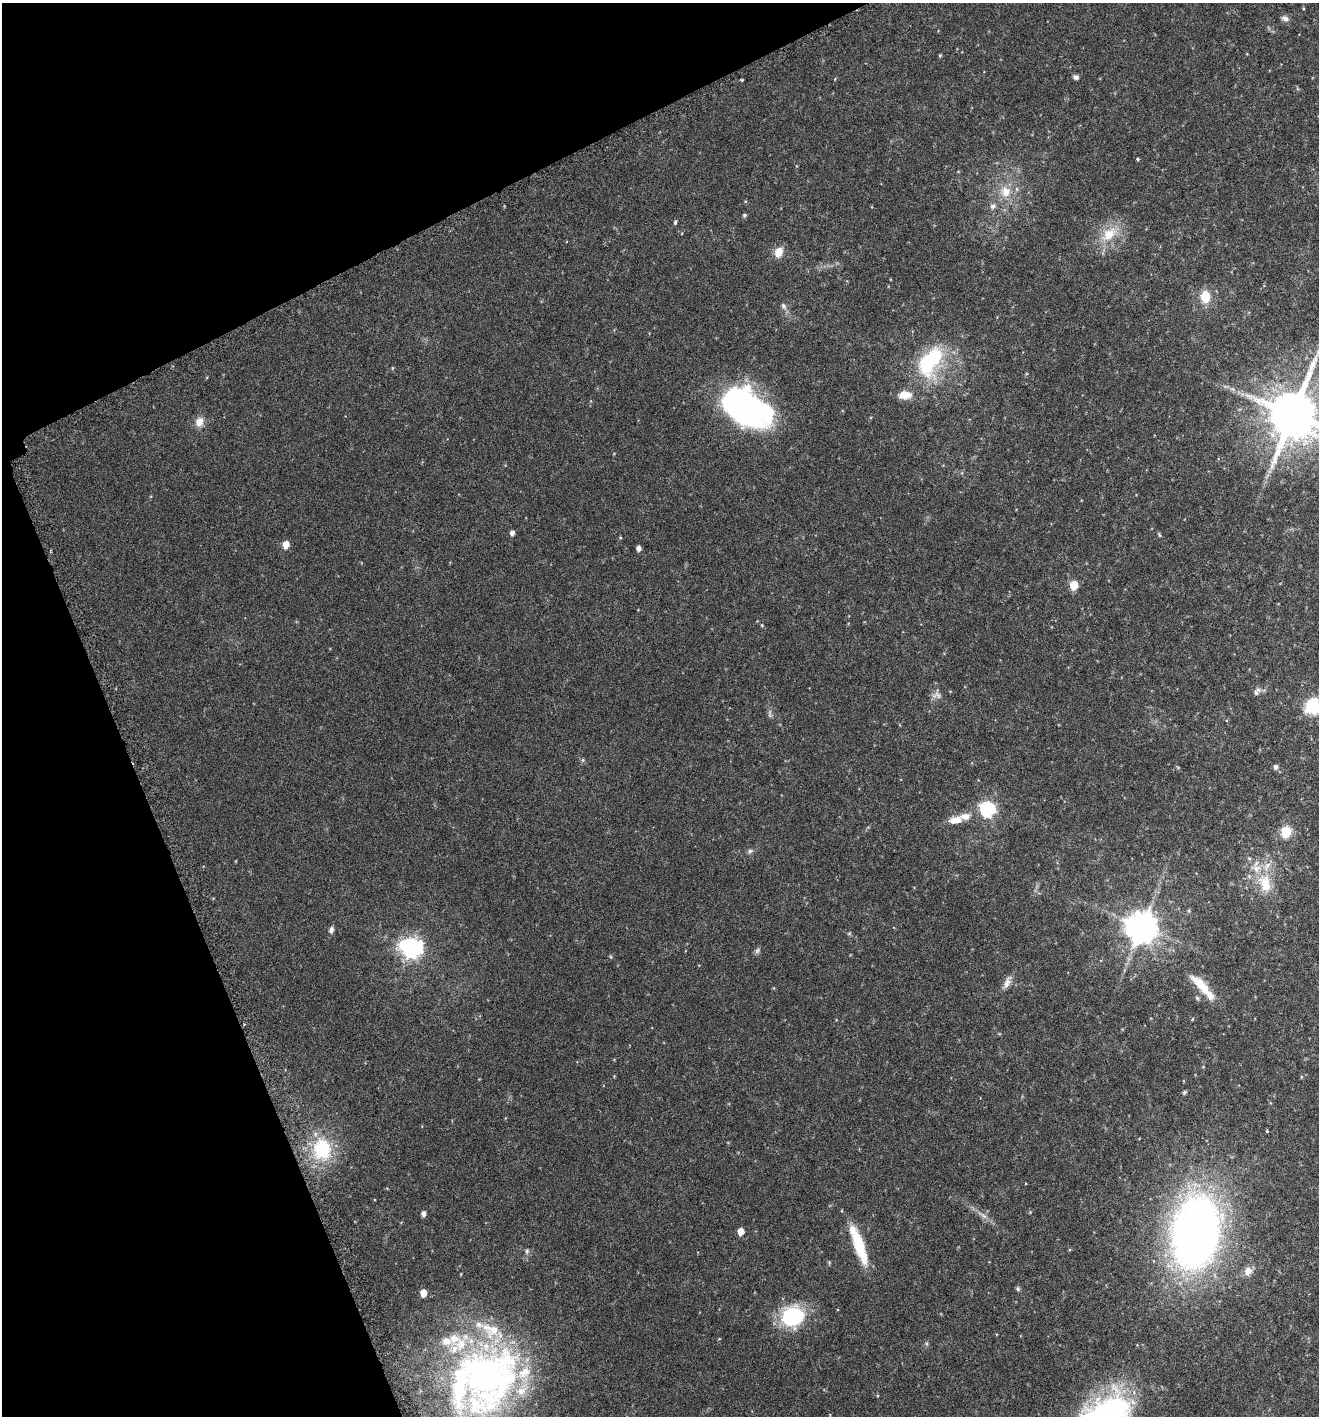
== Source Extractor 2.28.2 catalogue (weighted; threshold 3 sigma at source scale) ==
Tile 5 of 4 x 4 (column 1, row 2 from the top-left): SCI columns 200-1516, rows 2867-4280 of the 5596 x 5729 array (HDU 1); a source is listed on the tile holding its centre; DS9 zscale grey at full resolution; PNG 1321 x 1418 px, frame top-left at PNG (2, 3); no overlay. Shown black and unused: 21% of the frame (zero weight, under 3 of 6 exposures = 3% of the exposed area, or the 3 px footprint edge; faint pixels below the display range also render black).
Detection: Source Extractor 2.28.2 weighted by HDU 2 'WHT'; one run over the whole footprint, this tile lists its part. Background 0.0408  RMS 0.0042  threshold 0.017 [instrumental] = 3 sigma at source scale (4.09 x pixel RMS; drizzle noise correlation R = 1.36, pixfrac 0.8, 0.0396/0.0396 arcsec/px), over >= 5 px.
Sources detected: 74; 1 too faint to see at this stretch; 1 inside a brighter object's white glare — not listed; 15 inside a brighter listed object's ellipse — not listed separately; the other 57 listed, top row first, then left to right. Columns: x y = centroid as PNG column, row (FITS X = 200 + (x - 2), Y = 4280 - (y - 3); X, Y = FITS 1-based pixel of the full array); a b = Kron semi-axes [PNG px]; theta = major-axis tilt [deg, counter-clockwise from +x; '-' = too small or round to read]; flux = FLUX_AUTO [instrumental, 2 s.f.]
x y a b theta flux
1285 18 10 6 -21 1.3
940 55 4 4 - 0.43
1076 77 7 5 -22 1.1
742 80 4 3 - 0.36
1137 159 3 3 - 0.57
1005 192 17 16 - 7.2
993 206 9 7 46 1.4
744 215 5 4 - 0.64
675 222 7 4 75 0.54
1109 234 27 16 35 9.9
778 252 14 10 70 3.7
1205 297 15 12 -86 6.6
783 306 10 7 -65 1.3
930 361 43 23 58 30
1232 389 6 6 - 0.89
746 408 54 32 -31 91
1293 414 14 12 79 2100
199 422 12 9 68 3.5
512 533 5 4 - 1.5
1159 535 7 4 -70 0.49
286 544 6 5 - 4.8
639 548 5 4 - 1.5
1074 585 6 5 - 13
762 625 4 4 - 0.37
1257 692 12 6 47 1.4
937 695 13 7 -54 1.8
1313 706 19 16 73 13
583 760 6 4 89 0.53
1275 767 6 5 - 1.3
987 809 7 6 - 80
955 820 17 9 7 4.2
1286 832 6 5 - 26
750 851 8 6 22 0.9
1249 858 6 4 -43 0.51
1265 883 27 17 -77 11
1142 927 9 9 - 690
331 930 8 5 76 1.2
849 934 6 4 20 0.45
411 948 8 8 - 220
757 950 9 5 46 0.87
1007 983 17 8 69 2.3
1204 989 36 10 -48 7.5
1197 998 6 5 - 0.55
1184 1092 6 5 - 0.56
1267 1131 3 3 - 0.45
322 1149 27 21 -80 23
424 1214 5 4 - 1.6
983 1215 20 4 -33 2.3
741 1231 5 5 - 4.8
1196 1232 70 45 81 230
859 1244 42 11 -70 16
527 1251 8 5 -90 0.78
1248 1271 10 8 80 3.2
1018 1289 6 6 - 0.68
423 1293 6 5 - 5.4
791 1316 29 21 80 23
483 1377 95 66 46 150
Isophote crosses this tile's border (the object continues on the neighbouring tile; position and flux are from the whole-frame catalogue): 2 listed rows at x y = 1293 414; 1313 706